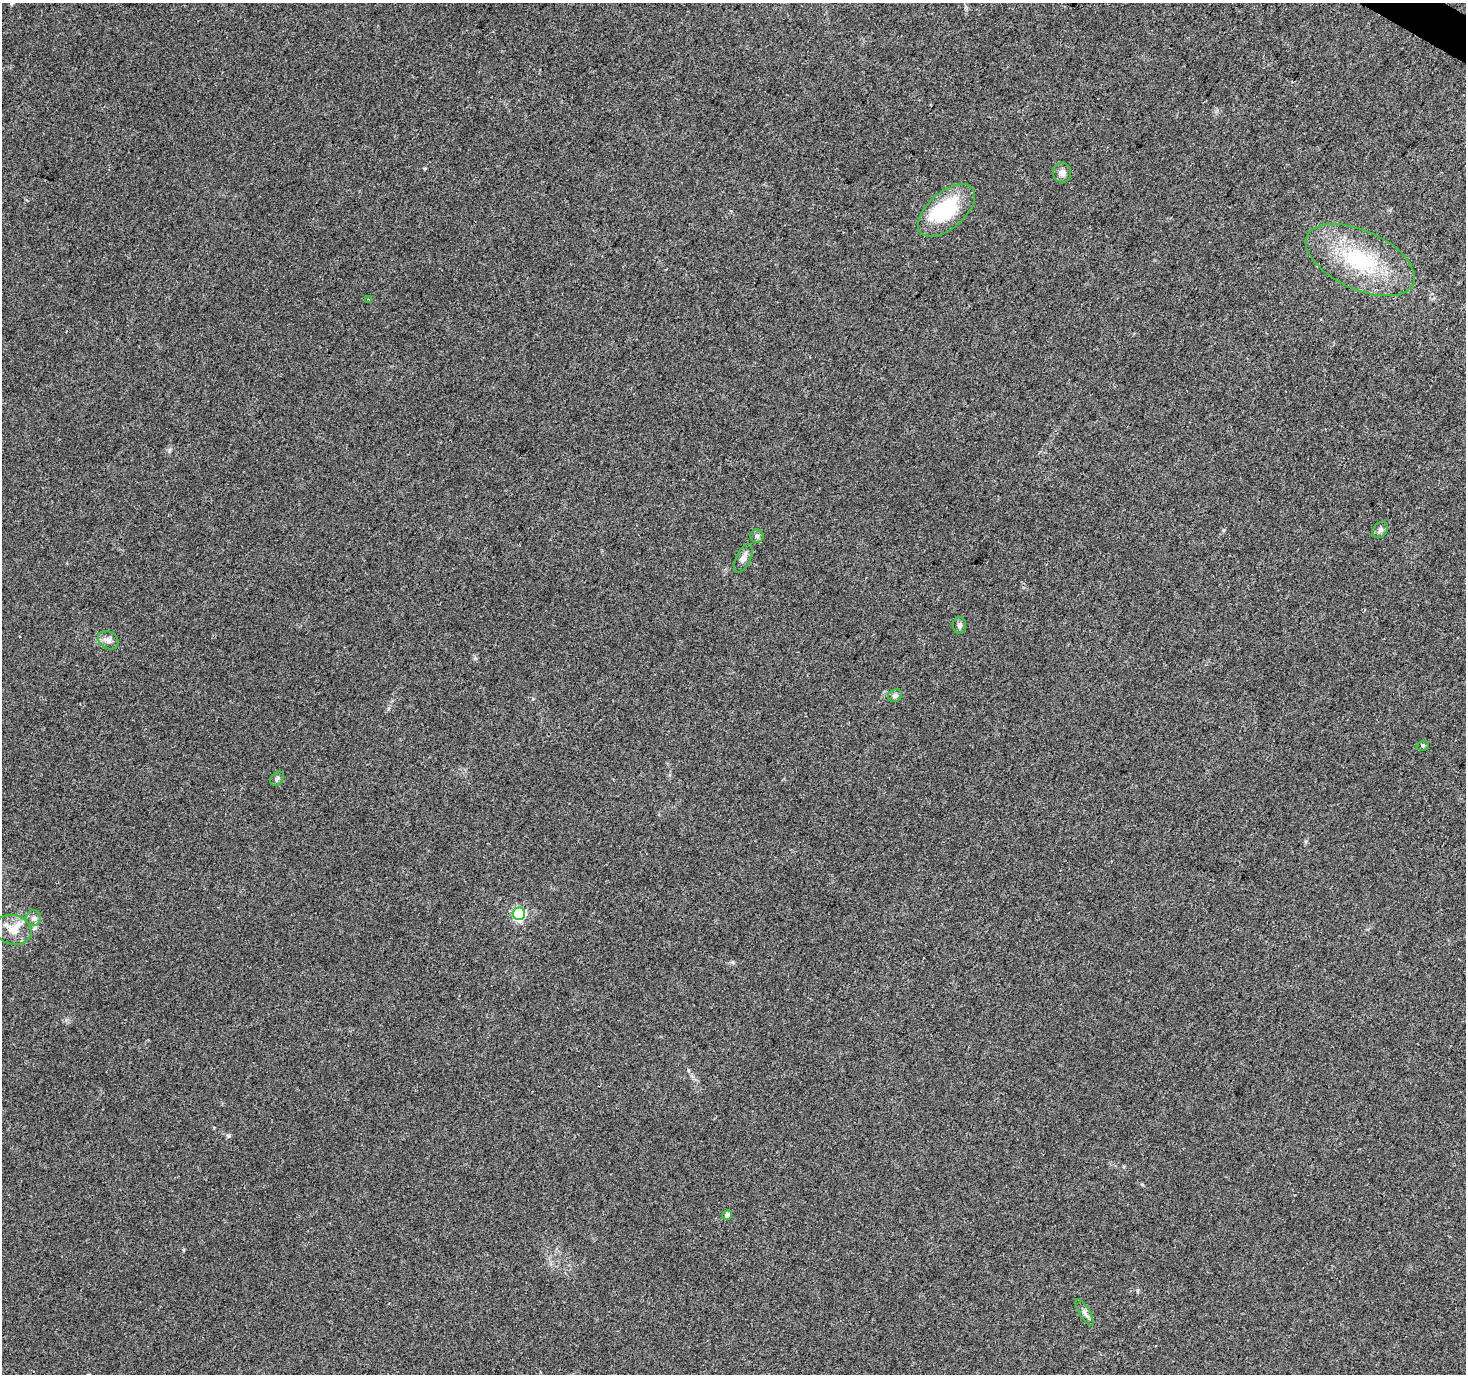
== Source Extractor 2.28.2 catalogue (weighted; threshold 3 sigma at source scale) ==
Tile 10 of 4 x 4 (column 2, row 3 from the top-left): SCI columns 1476-2939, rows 1632-3003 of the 5868 x 5942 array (HDU 1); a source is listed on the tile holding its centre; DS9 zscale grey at full resolution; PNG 1468 x 1376 px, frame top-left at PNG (2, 3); each listed source drawn as its Kron ellipse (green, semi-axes under 4 px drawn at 4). Shown black and unused: <1% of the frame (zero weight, under 3 of 4 exposures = <1% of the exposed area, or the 3 px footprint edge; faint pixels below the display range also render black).
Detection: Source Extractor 2.28.2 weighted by HDU 2 'WHT'; one run over the whole footprint, this tile lists its part. Background 0.0383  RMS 0.0041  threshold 0.0185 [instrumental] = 3 sigma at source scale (4.5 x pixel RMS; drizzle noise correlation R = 1.50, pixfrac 1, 0.0396/0.0396 arcsec/px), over >= 5 px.
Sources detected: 18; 1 inside a brighter object's white glare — neither listed nor drawn; the other 17 listed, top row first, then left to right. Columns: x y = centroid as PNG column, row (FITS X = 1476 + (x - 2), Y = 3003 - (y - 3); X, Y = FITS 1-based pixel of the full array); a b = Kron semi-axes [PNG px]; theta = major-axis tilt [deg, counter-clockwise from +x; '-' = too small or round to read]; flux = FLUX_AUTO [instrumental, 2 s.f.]
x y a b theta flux
1062 173 10 9 - 2.1
946 210 34 18 41 29
1360 260 58 29 -25 37
369 299 3 2 - 0.64
1380 530 9 6 53 1.2
757 536 6 6 - 0.92
743 558 15 7 65 2.3
960 625 8 6 -89 1.2
108 640 11 8 -35 2.1
895 696 7 6 - 1.3
1423 746 6 5 - 0.57
277 778 8 5 48 0.93
519 914 6 6 - 59
34 918 8 7 - 1.7
13 930 19 14 -15 6.7
727 1215 5 4 - 1.7
1085 1313 15 5 -59 1.6
Unlisted compact peaks at least as high as the median listed source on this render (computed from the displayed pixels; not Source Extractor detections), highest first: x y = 35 928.